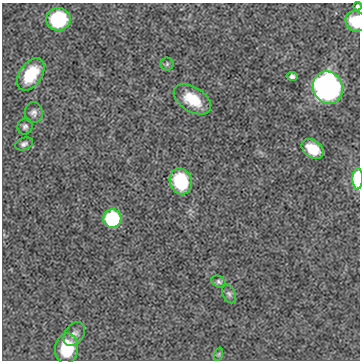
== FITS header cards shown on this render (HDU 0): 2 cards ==
NAXIS1  =                  358
NAXIS2  =                  358

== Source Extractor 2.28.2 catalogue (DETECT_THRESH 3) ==
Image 358 x 358 px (HDU 0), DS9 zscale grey, 1 PNG px = 1 image px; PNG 362 x 362 px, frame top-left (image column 1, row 358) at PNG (2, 3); each listed source drawn as its Kron ellipse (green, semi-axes under 4 px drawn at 4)
Background 0.00215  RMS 0.023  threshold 0.069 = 3 sigma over >= 5 px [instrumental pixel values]
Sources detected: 20; all 20 listed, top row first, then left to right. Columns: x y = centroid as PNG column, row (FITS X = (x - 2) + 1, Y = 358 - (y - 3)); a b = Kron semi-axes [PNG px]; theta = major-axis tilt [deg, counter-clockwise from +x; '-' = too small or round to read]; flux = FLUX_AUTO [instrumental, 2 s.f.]
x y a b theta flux
357 6 4 3 - 3.2
58 19 12 11 - 110
355 21 11 9 -57 39
167 64 6 6 - 3
31 74 18 11 56 54
292 76 5 4 - 4.3
328 88 16 14 -66 550
192 99 21 12 -32 43
34 113 10 9 - 7
25 126 8 7 - 4.8
24 144 9 6 20 4.7
313 149 12 8 -34 36
358 179 11 5 88 78
181 181 13 11 -73 90
112 218 9 9 - 160
219 282 7 5 -28 3.5
229 294 10 6 -65 4.7
74 334 13 9 55 9.7
67 348 15 11 84 63
219 354 7 4 71 2.2
At the frame edge (FLAGS 8, measured only in part): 3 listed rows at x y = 357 6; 355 21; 358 179